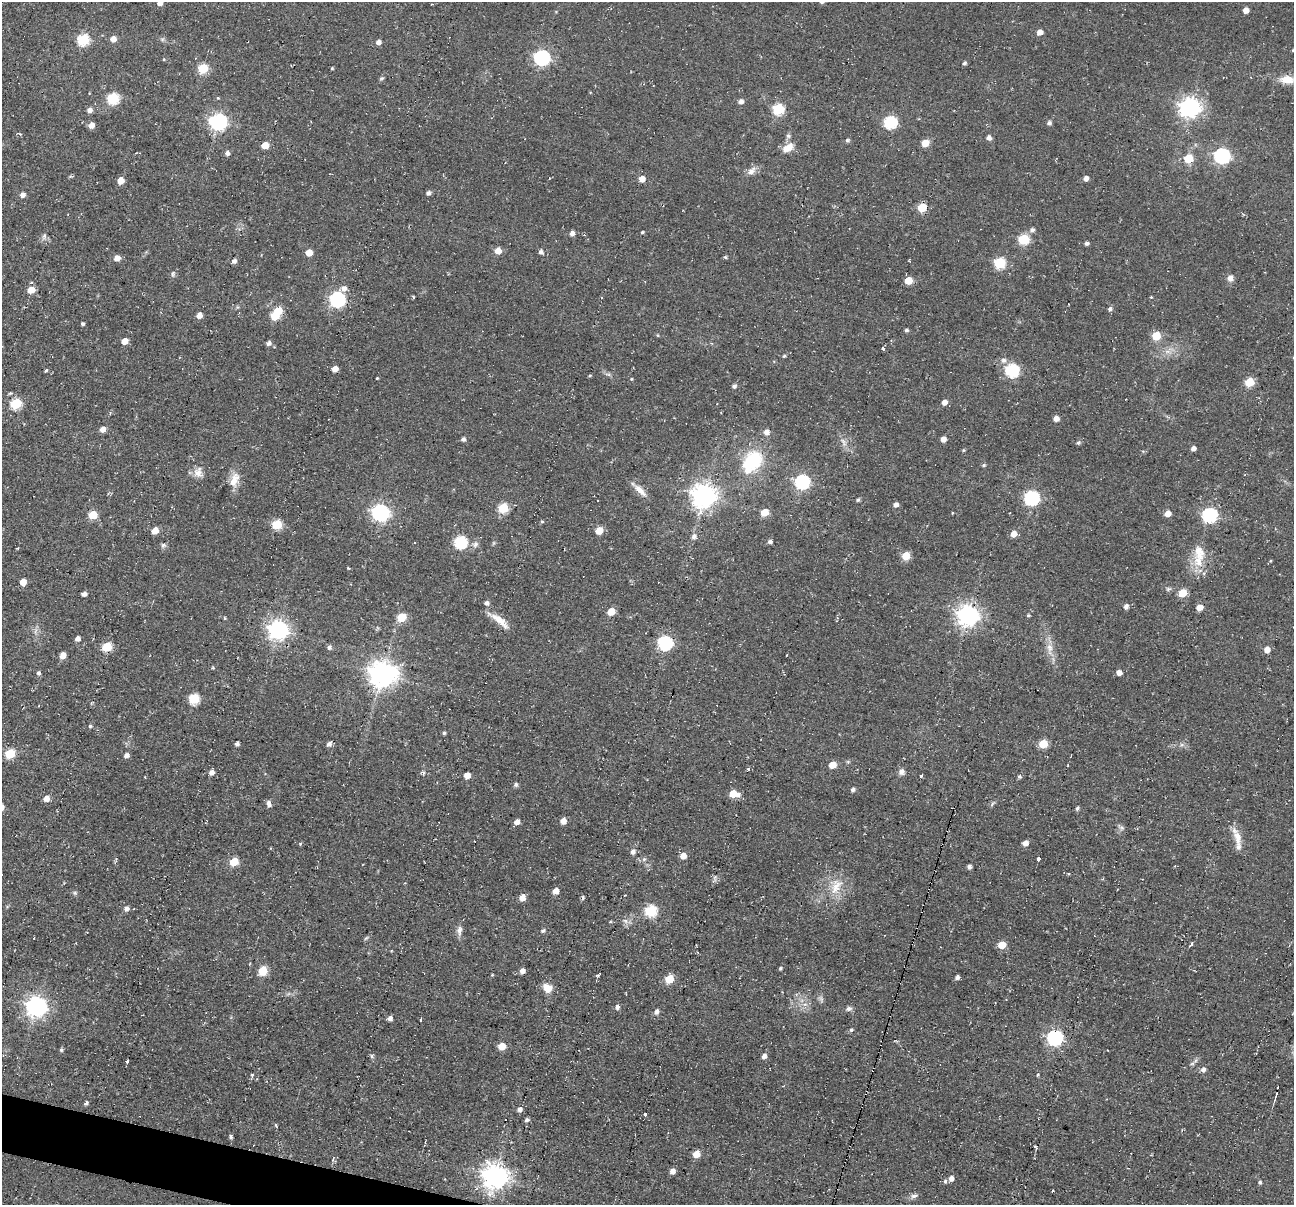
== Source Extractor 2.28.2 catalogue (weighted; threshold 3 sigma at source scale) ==
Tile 7 of 4 x 4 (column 3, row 2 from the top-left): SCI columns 2591-3882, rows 2569-3771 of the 5174 x 5222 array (HDU 1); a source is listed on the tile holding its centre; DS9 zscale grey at full resolution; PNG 1296 x 1207 px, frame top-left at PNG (2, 2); no overlay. Shown black and unused: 1% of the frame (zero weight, under 2 of 3 exposures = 2% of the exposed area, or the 3 px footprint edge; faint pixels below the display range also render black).
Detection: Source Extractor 2.28.2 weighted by HDU 2 'WHT'; one run over the whole footprint, this tile lists its part. Background 0.0471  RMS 0.008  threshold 0.0362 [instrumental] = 3 sigma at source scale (4.5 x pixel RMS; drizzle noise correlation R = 1.50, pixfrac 1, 0.05/0.05 arcsec/px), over >= 5 px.
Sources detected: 235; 1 inside a brighter object's white glare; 1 cosmic-ray / hot-pixel residue — not listed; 3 inside a brighter listed object's ellipse — not listed separately; the other 230 listed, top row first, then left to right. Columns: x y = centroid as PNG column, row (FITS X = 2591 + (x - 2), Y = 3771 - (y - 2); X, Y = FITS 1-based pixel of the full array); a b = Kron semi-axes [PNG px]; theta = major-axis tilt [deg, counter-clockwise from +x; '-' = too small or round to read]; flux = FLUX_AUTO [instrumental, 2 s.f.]
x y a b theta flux
160 3 5 5 - 4.4
1246 10 5 4 - 6.3
1040 32 5 4 - 6.3
113 39 6 6 - 5
83 40 6 6 - 66
378 42 5 5 - 4
1293 50 4 4 - 0.85
542 58 7 6 - 170
164 59 4 3 - 0.64
964 63 4 4 - 1.9
203 68 6 5 - 42
332 68 4 3 - 0.85
382 78 7 3 19 1
1287 80 21 10 -5 12
113 98 6 6 - 62
741 101 5 5 - 4
1190 107 8 7 - 460
778 109 6 6 - 58
90 110 6 5 - 3.6
218 122 8 7 - 220
890 122 6 6 - 91
1049 123 5 4 - 2.4
91 125 5 5 - 6.5
788 136 7 6 - 2
989 138 5 5 - 3.7
847 140 5 5 - 1.4
925 143 5 5 - 15
265 145 5 5 - 11
788 148 16 9 32 8.3
227 153 5 5 - 2.5
1222 156 7 6 - 200
1188 158 5 5 - 29
751 171 14 8 37 5
1086 178 4 4 - 4.1
642 179 6 5 - 8.1
121 180 5 5 - 11
428 193 5 4 - 3
22 195 5 5 - 4.1
922 207 5 5 - 27
1032 230 6 6 - 2.7
642 232 4 3 - 1.1
572 233 5 5 - 3.5
44 236 9 5 64 2.2
1024 239 6 5 - 50
1087 243 5 4 - 1.8
498 251 5 5 - 8
541 252 5 4 - 2.5
309 253 5 5 - 11
725 257 4 4 - 1.1
117 258 6 6 - 4.9
234 261 5 4 - 3.2
999 263 6 6 - 57
173 274 8 5 82 1.6
1230 278 6 6 - 4.3
908 281 5 5 - 18
343 288 8 6 26 4.4
31 290 6 5 - 11
413 297 5 3 - 0.89
1151 297 3 3 - 0.82
337 299 7 6 - 190
1110 308 5 5 - 1.8
199 315 6 5 - 5
275 316 6 5 - 24
82 324 4 4 - 1.5
906 330 4 4 - 1.7
658 335 5 3 - 0.73
1156 336 5 5 - 23
124 341 5 4 - 8.8
269 343 6 5 - 2.6
883 349 4 3 - 2.8
784 356 4 4 - 1
1003 360 6 6 - 3.2
335 369 5 4 - 7
46 370 5 3 - 1.1
1012 371 6 6 - 110
590 376 4 3 - 0.92
631 379 4 3 - 0.8
1249 382 6 5 - 30
734 386 6 5 - 1.7
944 402 5 5 - 4.4
16 404 6 5 - 53
1056 418 5 4 - 5.2
102 429 5 5 - 5.4
766 432 5 5 - 5.2
463 439 5 4 - 2.3
943 439 4 4 - 5.1
843 442 14 6 -66 4
1078 443 5 4 - 1.5
1193 448 4 4 - 3.2
964 450 4 4 - 0.9
753 461 17 14 50 51
984 465 5 4 - 1.2
198 473 14 11 70 6.8
234 480 20 11 73 9.6
802 482 7 6 - 140
639 490 24 7 -43 7.4
704 496 8 8 - 750
1032 498 7 6 - 140
858 500 5 4 - 1.4
896 505 5 4 - 3.6
503 508 6 5 - 44
764 512 5 5 - 16
380 513 7 7 - 260
952 513 4 3 - 0.59
1168 514 5 5 - 6.2
93 515 5 5 - 23
1209 515 7 6 - 150
542 521 4 4 - 1
277 524 5 5 - 43
155 531 5 5 - 10
599 531 5 5 - 14
1013 534 6 5 - 6.5
694 537 6 6 - 3
770 541 5 4 - 2.3
460 542 6 6 - 93
475 544 8 7 - 3
163 545 8 5 33 1.8
906 556 5 5 - 20
1198 561 19 15 -69 15
348 568 4 3 - 0.74
23 582 5 5 - 9
1183 593 6 5 - 17
84 594 4 4 - 3.4
486 603 5 5 - 2.7
1126 606 6 5 - 2.9
1199 607 5 4 - 8.8
611 612 5 5 - 14
968 615 8 7 - 530
1028 615 4 4 - 1.3
402 617 6 5 - 24
224 618 5 3 - 0.85
499 620 31 7 -35 11
278 630 7 7 - 420
77 639 5 4 - 3.7
665 643 7 6 - 140
107 647 6 5 - 34
329 647 5 5 - 2.5
1049 648 13 8 -73 6.1
1267 649 6 5 - 5.9
63 655 5 4 - 7.6
1119 672 4 4 - 4.4
38 673 5 5 - 1.9
382 674 9 8 - 950
194 699 6 5 - 49
90 726 4 4 - 1.3
444 733 4 4 - 1.3
237 744 4 4 - 2.3
329 744 6 5 - 3.2
1043 744 5 5 - 24
10 754 6 5 - 34
126 755 5 5 - 3.4
832 765 5 5 - 13
748 769 3 3 - 6
211 772 6 6 - 3.3
902 772 8 8 - 3.3
424 773 6 4 -69 1.4
467 775 5 5 - 7.6
921 776 3 3 - 4.9
1019 777 5 5 - 1.5
516 784 6 6 - 1.6
852 790 5 4 - 2.1
733 794 8 5 -9 17
46 799 6 5 - 5.5
269 804 8 5 -74 3.2
992 804 8 3 59 1.2
1077 808 6 4 60 1.6
563 821 5 5 - 7.6
517 822 5 5 - 4.8
1121 827 8 4 -19 1.6
1237 837 23 10 -79 10
1025 843 5 4 - 4.7
300 844 4 4 - 0.94
633 852 6 5 - 2.9
683 856 5 5 - 8.1
644 859 6 5 - 1.5
1039 859 4 3 - 27
234 862 5 5 - 25
969 867 4 4 - 2.6
836 886 25 14 67 16
556 891 5 5 - 6.8
75 893 6 5 - 1.4
522 898 6 5 - 7.5
583 898 6 3 90 1
126 909 6 5 - 2.9
651 911 6 6 - 70
625 921 7 6 - 2.7
459 930 14 7 89 4.2
543 931 6 4 38 1.3
366 938 7 4 44 1.2
1002 945 5 5 - 15
780 968 4 3 - 1.1
263 971 6 5 - 35
522 971 5 4 - 4.8
492 975 3 3 - 0.77
598 975 4 3 - 4.3
957 977 5 4 - 2.8
669 979 6 5 - 25
547 988 11 9 -22 8.5
821 999 9 3 -45 1.6
36 1006 8 7 - 470
617 1007 5 5 - 2.8
849 1008 9 5 6 2.4
656 1012 5 5 - 3.3
390 1018 5 4 - 3.5
421 1020 3 2 - 0.99
851 1030 5 5 - 1.2
1055 1038 7 6 - 190
502 1046 5 5 - 14
61 1050 5 4 - 1.3
372 1056 6 4 -89 1.3
764 1056 6 5 - 3.2
127 1061 4 3 - 2.1
1192 1064 7 4 2 1.3
1203 1070 6 5 - 3.2
252 1075 3 3 - 5.4
1038 1075 4 3 - 0.93
1276 1094 3 2 - 0.79
86 1103 5 4 - 1.6
520 1109 5 5 - 3
645 1114 3 3 - 4.1
527 1120 5 4 - 2.3
276 1125 5 3 - 0.99
230 1137 5 4 - 1.6
696 1154 5 5 - 13
672 1171 5 5 - 5.1
495 1176 9 8 - 750
951 1178 5 5 - 4.1
945 1181 6 4 -78 1.5
1260 1182 4 4 - 1.4
914 1196 10 6 14 2.8
Isophote crosses this tile's border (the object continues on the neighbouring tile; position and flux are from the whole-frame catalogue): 3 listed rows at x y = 160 3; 1293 50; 1287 80